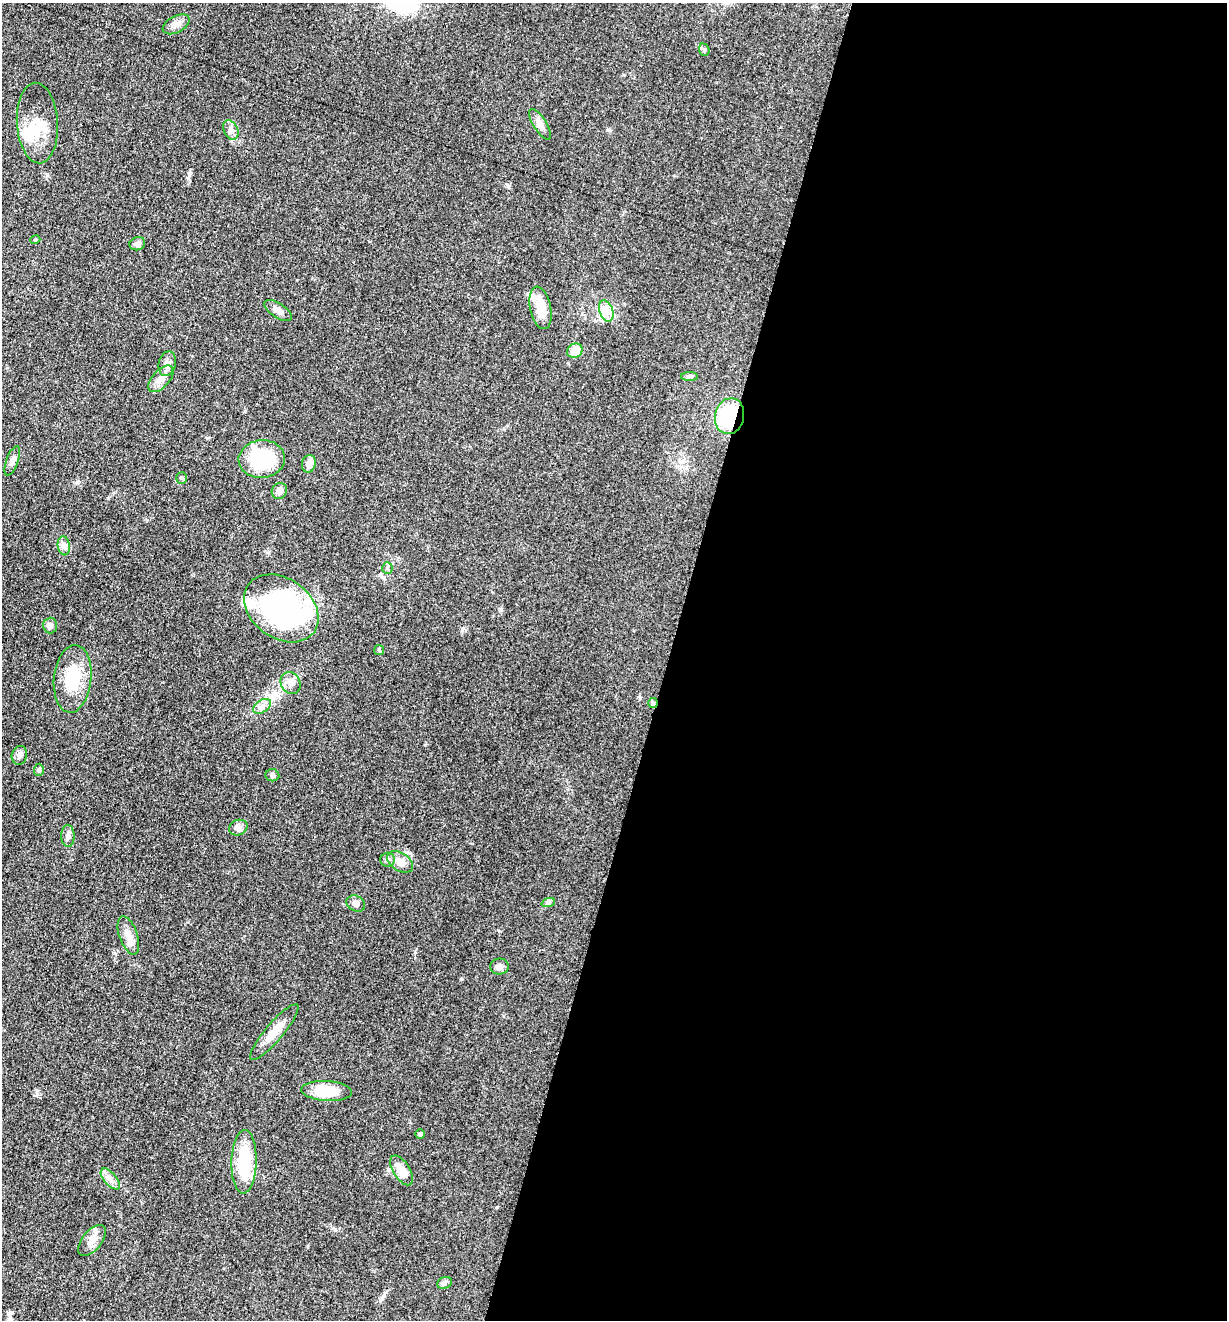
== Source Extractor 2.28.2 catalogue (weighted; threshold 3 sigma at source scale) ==
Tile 12 of 4 x 4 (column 4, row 3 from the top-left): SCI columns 3940-5164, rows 1330-2647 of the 5305 x 5292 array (HDU 1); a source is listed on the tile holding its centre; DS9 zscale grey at full resolution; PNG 1229 x 1322 px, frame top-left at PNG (2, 3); each listed source drawn as its Kron ellipse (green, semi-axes under 4 px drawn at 4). Shown black and unused: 46% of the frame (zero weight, under 3 of 5 exposures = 1% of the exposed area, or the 3 px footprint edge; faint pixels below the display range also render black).
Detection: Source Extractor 2.28.2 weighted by HDU 2 'WHT'; one run over the whole footprint, this tile lists its part. Background 0.0512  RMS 0.0057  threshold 0.0255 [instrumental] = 3 sigma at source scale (4.5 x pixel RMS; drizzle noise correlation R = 1.50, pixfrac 1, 0.05/0.05 arcsec/px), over >= 5 px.
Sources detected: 53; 1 inside a brighter object's white glare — neither listed nor drawn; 4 inside a brighter listed object's ellipse — not listed separately; the other 48 listed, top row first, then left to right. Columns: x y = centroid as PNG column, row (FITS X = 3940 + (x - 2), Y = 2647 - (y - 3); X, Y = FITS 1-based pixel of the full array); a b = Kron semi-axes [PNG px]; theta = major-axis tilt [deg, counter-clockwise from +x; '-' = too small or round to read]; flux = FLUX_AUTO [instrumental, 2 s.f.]
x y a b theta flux
176 24 14 8 28 3.4
704 50 6 5 - 0.96
37 123 40 20 -86 16
540 124 17 6 -58 3.4
231 130 10 7 -63 2.7
35 240 5 3 - 0.52
137 244 8 6 17 1.9
541 308 21 10 -78 11
278 310 16 7 -32 3.1
606 311 11 6 -69 3.8
575 351 8 7 - 8.4
167 364 12 8 76 3.2
689 376 8 4 0 1.1
161 379 16 8 48 4.5
730 416 18 14 76 32
262 459 23 19 5 32
12 461 15 6 70 2.5
309 464 9 7 77 4.2
182 478 5 5 - 0.83
279 491 8 7 - 3.5
64 546 9 6 -82 2.1
387 568 5 5 - 0.96
281 608 40 30 -36 130
50 626 8 7 - 2.7
379 650 5 5 - 0.79
73 679 34 18 84 22
291 683 11 9 -60 3.6
653 703 5 5 - 0.92
262 706 10 6 34 2.4
19 755 9 7 72 2.1
39 770 6 5 - 0.93
272 775 7 6 - 1.2
238 828 9 7 24 2.1
68 836 11 6 -88 2.3
387 860 7 7 - 1.7
400 862 14 9 -32 4.1
356 903 10 7 -29 2.5
548 903 7 4 19 0.98
128 935 20 9 -71 5.3
500 967 9 8 - 2.9
274 1032 36 8 50 9.2
327 1091 25 10 -3 16
420 1134 4 4 - 0.84
244 1162 32 12 88 29
402 1170 17 8 -58 8.7
110 1179 13 6 -50 3
92 1241 18 9 51 4.9
445 1283 7 5 22 1.3
Overlapping masked pixels (flux is a lower limit): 2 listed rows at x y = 730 416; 653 703
Unlisted compact peaks at least as high as the median listed source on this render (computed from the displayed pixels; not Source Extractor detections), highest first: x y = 461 979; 188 178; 640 698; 335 1230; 463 628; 47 175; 245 411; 609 130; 37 1094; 499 931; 508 186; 207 438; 384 1295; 501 610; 268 552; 77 482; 568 363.